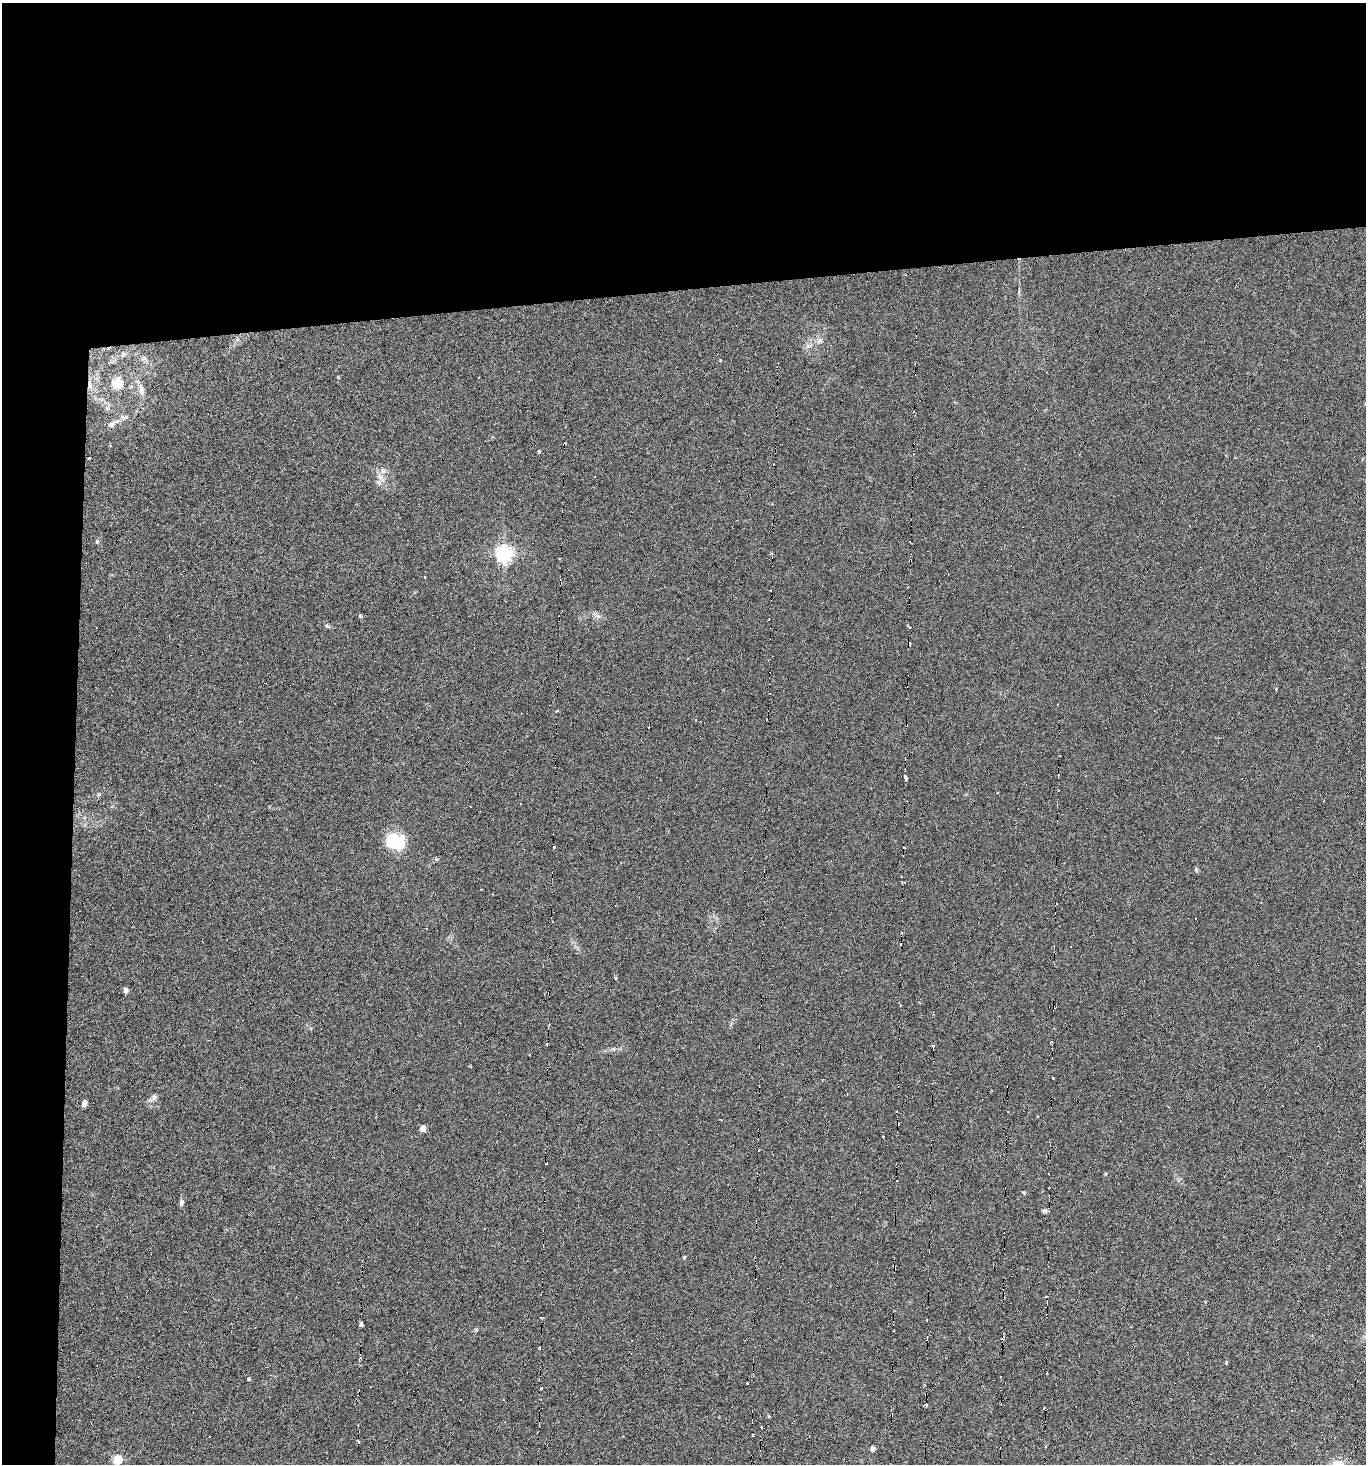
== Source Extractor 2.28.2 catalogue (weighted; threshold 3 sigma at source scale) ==
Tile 1 of 3 x 3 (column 1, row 1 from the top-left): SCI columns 147-1510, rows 2924-4385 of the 4361 x 4392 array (HDU 1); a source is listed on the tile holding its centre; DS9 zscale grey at full resolution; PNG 1368 x 1466 px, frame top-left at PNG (2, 3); no overlay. Shown black and unused: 24% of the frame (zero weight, under 3 of 6 exposures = <1% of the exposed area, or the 3 px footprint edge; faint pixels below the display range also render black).
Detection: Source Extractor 2.28.2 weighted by HDU 2 'WHT'; one run over the whole footprint, this tile lists its part. Background 0.0311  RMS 0.006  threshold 0.0246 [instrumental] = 3 sigma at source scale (4.09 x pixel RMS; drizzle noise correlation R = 1.36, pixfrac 0.8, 0.05/0.05 arcsec/px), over >= 5 px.
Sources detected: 121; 48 cosmic-ray / hot-pixel residue — not listed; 1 inside a brighter listed object's ellipse — not listed separately; the other 72 listed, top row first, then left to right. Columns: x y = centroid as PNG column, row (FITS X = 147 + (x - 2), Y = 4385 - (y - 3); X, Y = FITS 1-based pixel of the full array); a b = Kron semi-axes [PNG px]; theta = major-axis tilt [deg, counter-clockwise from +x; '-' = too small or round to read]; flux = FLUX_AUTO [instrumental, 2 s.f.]
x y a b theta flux
819 341 8 7 - 2
808 346 7 6 - 1.7
144 358 7 6 - 1.3
118 383 15 13 -33 9
90 385 11 5 -86 2.2
141 390 17 7 -85 3.7
913 412 3 3 - 1.1
124 417 12 6 14 2.2
111 424 9 7 44 2.1
110 446 3 2 - 0.98
539 451 4 4 - 0.5
89 458 3 3 - 1
774 464 3 2 - 0.36
380 476 11 6 -58 3.2
97 542 5 5 - 0.73
504 553 6 6 - 170
559 558 3 2 - 0.46
770 591 3 3 - 1.1
360 616 4 4 - 0.87
598 616 8 5 -44 1.6
327 626 7 4 -27 0.97
909 626 5 2 - 1.1
1277 688 4 3 - 2.1
769 693 2 2 - 0.49
1057 705 2 2 - 0.46
557 711 4 3 - 0.79
905 778 4 3 - 2.3
998 792 2 2 - 0.39
395 841 17 13 -10 28
554 847 3 3 - 0.61
1196 869 8 3 -85 0.65
903 882 6 2 -9 0.74
615 978 5 3 - 0.43
126 990 5 4 - 2.5
547 1044 3 2 - 0.92
932 1046 4 3 - 1
529 1055 3 2 - 0.83
1053 1078 3 2 - 0.75
992 1091 3 3 - 0.91
153 1097 13 7 57 2.3
84 1103 5 4 - 4
897 1112 3 3 - 1.1
423 1128 5 4 - 5
883 1137 3 2 - 0.63
758 1150 3 2 - 0.69
546 1163 3 2 - 0.58
897 1181 2 2 - 0.44
181 1202 9 5 73 1.5
1044 1211 10 8 25 2.2
684 1257 4 4 - 0.6
894 1266 3 2 - 0.67
1046 1296 3 2 - 1.1
1205 1301 3 2 - 0.44
541 1318 4 3 - 1.5
927 1320 2 2 - 0.55
361 1324 5 4 - 3.6
476 1330 6 3 -19 0.56
539 1348 3 2 - 0.6
1226 1362 4 3 - 0.92
248 1379 4 4 - 0.67
747 1383 3 2 - 0.85
541 1388 3 3 - 0.91
926 1405 4 2 - 1.1
1043 1408 3 2 - 0.56
1292 1410 3 2 - 0.83
769 1416 5 3 - 0.49
761 1427 3 3 - 0.84
752 1435 3 2 - 0.43
209 1436 2 2 - 0.37
1045 1446 3 2 - 0.63
872 1448 4 4 - 2.9
117 1459 5 5 - 27
Overlapping masked pixels (flux is a lower limit): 2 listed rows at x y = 90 385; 894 1266
Unlisted compact peaks at least as high as the median listed source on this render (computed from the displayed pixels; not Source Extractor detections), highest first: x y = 1024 1193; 613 1049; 338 377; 720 360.